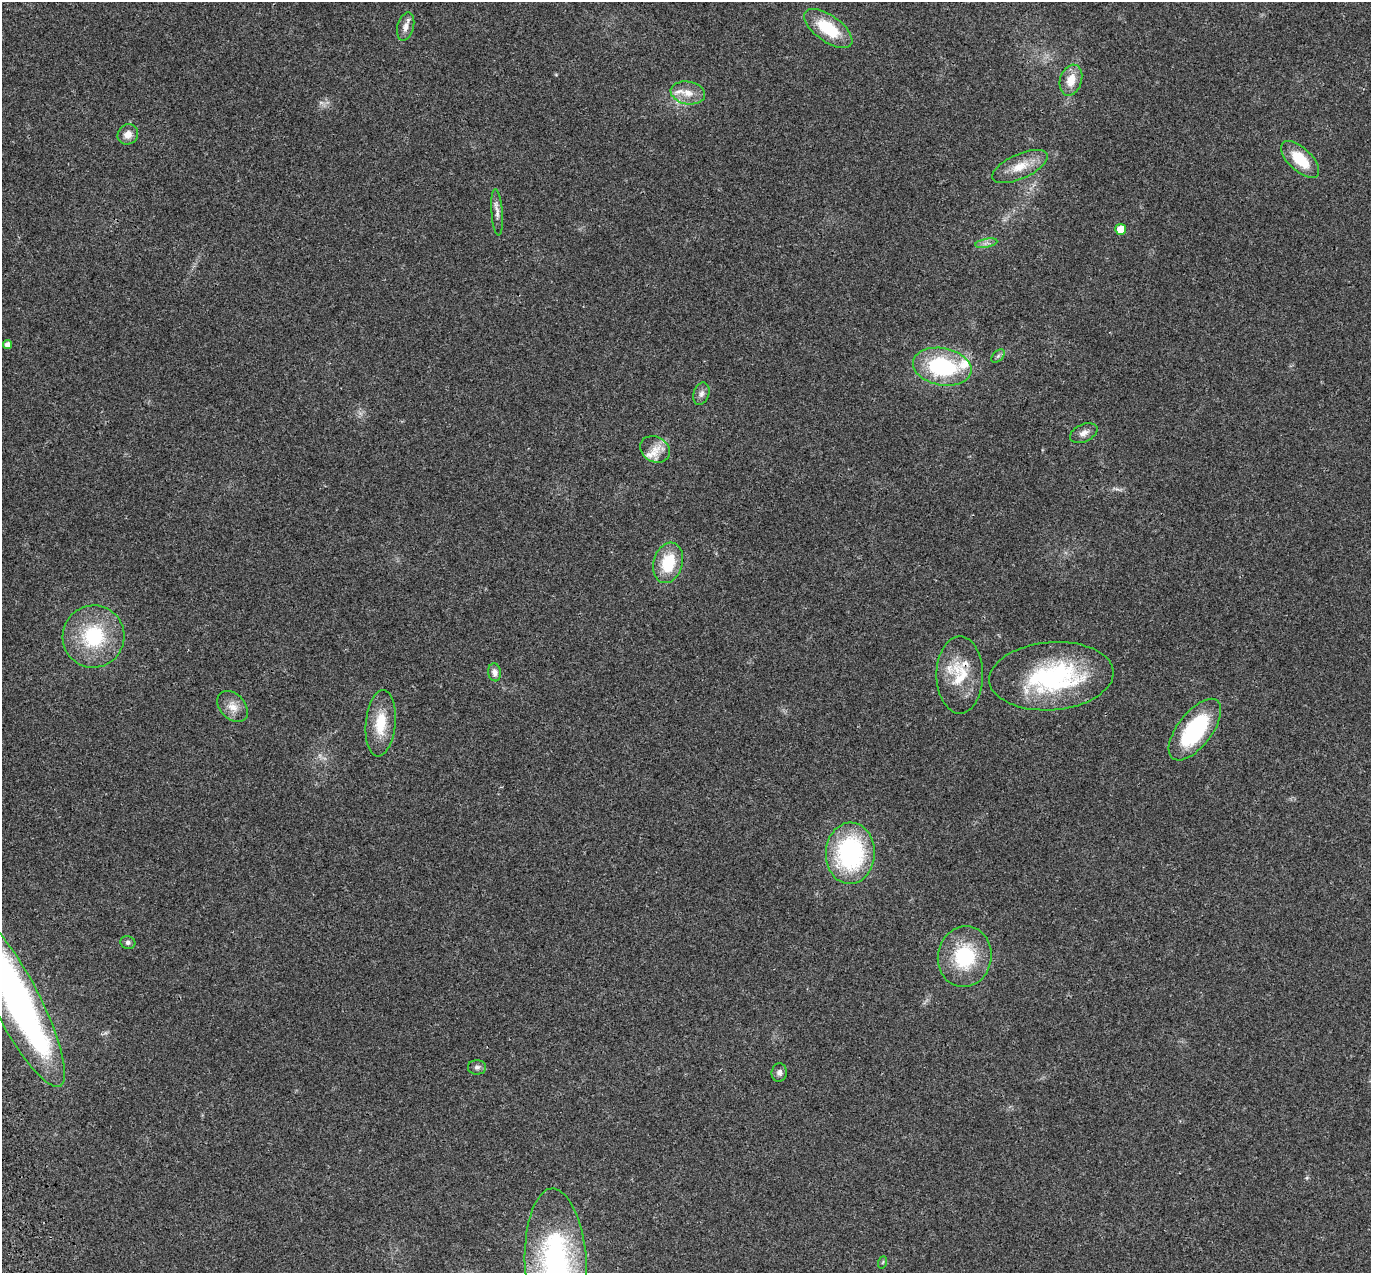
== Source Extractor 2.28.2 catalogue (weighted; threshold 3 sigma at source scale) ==
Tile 7 of 4 x 4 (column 3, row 2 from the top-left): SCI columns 2853-4221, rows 2761-4031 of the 5707 x 5572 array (HDU 1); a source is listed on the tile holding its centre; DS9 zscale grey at full resolution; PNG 1373 x 1275 px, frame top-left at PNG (2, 2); each listed source drawn as its Kron ellipse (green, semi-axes under 4 px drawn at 4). Shown black and unused: <1% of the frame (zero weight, under 3 of 4 exposures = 9% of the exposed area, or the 3 px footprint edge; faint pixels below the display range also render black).
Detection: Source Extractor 2.28.2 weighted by HDU 2 'WHT'; one run over the whole footprint, this tile lists its part. Background 0.0222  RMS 0.003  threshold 0.0135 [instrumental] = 3 sigma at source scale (4.5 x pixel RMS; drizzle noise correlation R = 1.50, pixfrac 1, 0.0396/0.0396 arcsec/px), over >= 5 px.
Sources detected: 39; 2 inside a brighter object's white glare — neither listed nor drawn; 5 inside a brighter listed object's ellipse — not listed separately; the other 32 listed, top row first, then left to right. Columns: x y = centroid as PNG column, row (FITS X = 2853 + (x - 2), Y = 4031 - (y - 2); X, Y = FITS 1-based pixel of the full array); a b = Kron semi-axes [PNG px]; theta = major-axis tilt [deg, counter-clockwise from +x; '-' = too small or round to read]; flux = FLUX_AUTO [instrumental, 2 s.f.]
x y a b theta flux
406 27 14 8 75 2
828 28 28 13 -35 13
1071 80 16 11 73 4.5
688 93 17 11 -10 3.7
128 134 11 9 43 2.4
1300 159 24 11 -43 9.3
1020 166 30 12 24 5.9
497 212 23 5 -86 1.8
1121 229 5 5 - 4.6
986 243 11 3 11 0.85
7 345 4 4 - 1.5
998 356 8 5 45 0.69
942 367 29 18 -10 28
701 394 11 7 72 1.2
1084 433 14 8 25 1.8
655 449 15 12 -28 3.8
668 563 21 14 74 11
93 636 31 31 - 21
495 672 9 6 -81 1.4
960 675 38 23 -90 11
1051 676 62 34 5 42
233 707 18 12 -46 3.3
381 723 33 15 85 8.8
1195 730 36 17 52 27
850 853 30 24 88 42
128 942 7 6 - 0.82
965 957 30 27 80 19
16 1001 96 23 -63 130
477 1067 9 7 -2 0.98
779 1073 9 7 84 1.1
883 1262 6 4 71 0.36
556 1266 77 31 -87 69
Overlapping masked pixels (flux is a lower limit): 1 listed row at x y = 960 675
Isophote crosses this tile's border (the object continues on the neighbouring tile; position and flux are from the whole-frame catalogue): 2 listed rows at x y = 16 1001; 556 1266